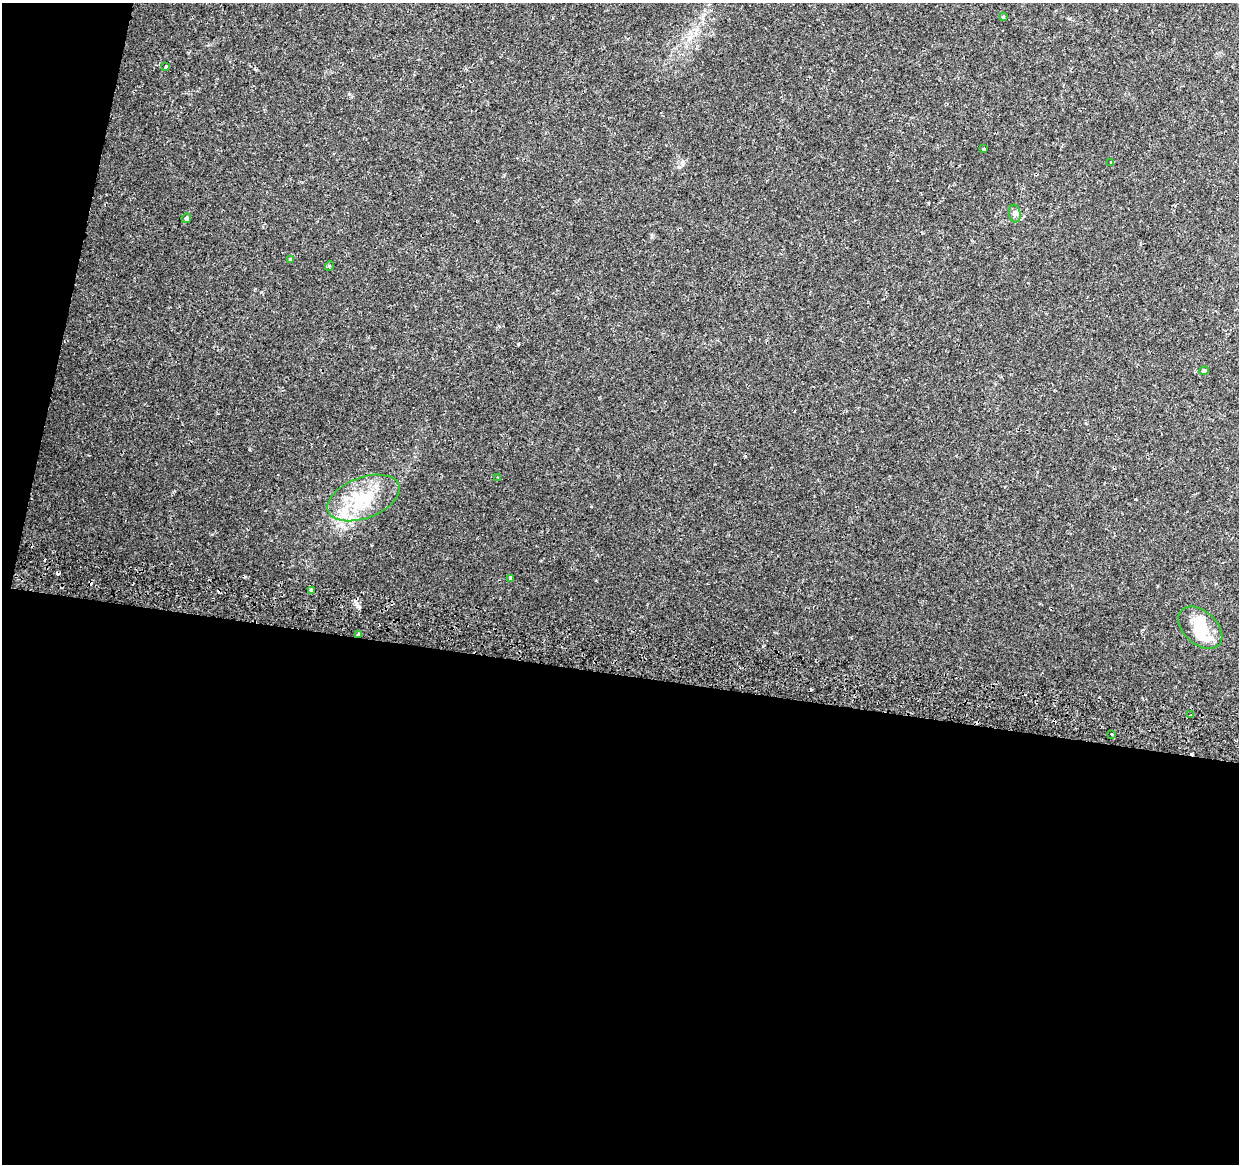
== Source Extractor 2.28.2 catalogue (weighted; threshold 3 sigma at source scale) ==
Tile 13 of 4 x 4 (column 1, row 4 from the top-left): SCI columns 19-1255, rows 332-1493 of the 4976 x 5248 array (HDU 1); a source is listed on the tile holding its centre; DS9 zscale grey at full resolution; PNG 1241 x 1166 px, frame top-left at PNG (2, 3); each listed source drawn as its Kron ellipse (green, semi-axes under 4 px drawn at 4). Shown black and unused: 45% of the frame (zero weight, under 2 of 3 exposures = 3% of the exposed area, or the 3 px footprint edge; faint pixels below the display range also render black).
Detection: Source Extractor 2.28.2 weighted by HDU 2 'WHT'; one run over the whole footprint, this tile lists its part. Background 0.0332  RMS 0.0032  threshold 0.0145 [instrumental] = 3 sigma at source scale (4.5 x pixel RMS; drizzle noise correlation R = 1.50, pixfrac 1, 0.0396/0.0396 arcsec/px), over >= 5 px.
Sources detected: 27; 1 inside a brighter object's white glare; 7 cosmic-ray / hot-pixel residue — neither listed nor drawn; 2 inside a brighter listed object's ellipse — not listed separately; the other 17 listed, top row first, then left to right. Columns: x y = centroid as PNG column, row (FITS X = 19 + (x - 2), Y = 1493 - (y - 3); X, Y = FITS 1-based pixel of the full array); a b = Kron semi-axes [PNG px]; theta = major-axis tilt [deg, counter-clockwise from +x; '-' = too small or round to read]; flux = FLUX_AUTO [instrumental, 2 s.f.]
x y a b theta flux
1003 17 4 4 - 0.36
166 67 3 3 - 0.43
984 149 3 3 - 0.61
1111 162 3 3 - 0.27
1015 214 9 5 -83 1.1
186 218 5 4 - 0.67
291 260 3 3 - 1.2
329 266 5 3 - 0.3
1204 371 5 4 - 1.2
498 478 4 2 - 0.25
364 498 38 20 21 17
511 578 4 3 - 1
311 590 3 3 - 1.5
1200 628 26 16 -42 8.5
358 635 3 3 - 1.8
1191 715 3 2 - 0.31
1112 734 3 3 - 0.93
Overlapping masked pixels (flux is a lower limit): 1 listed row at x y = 358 635
Unlisted compact peaks at least as high as the median listed source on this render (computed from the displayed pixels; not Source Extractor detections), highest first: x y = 358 606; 518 344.